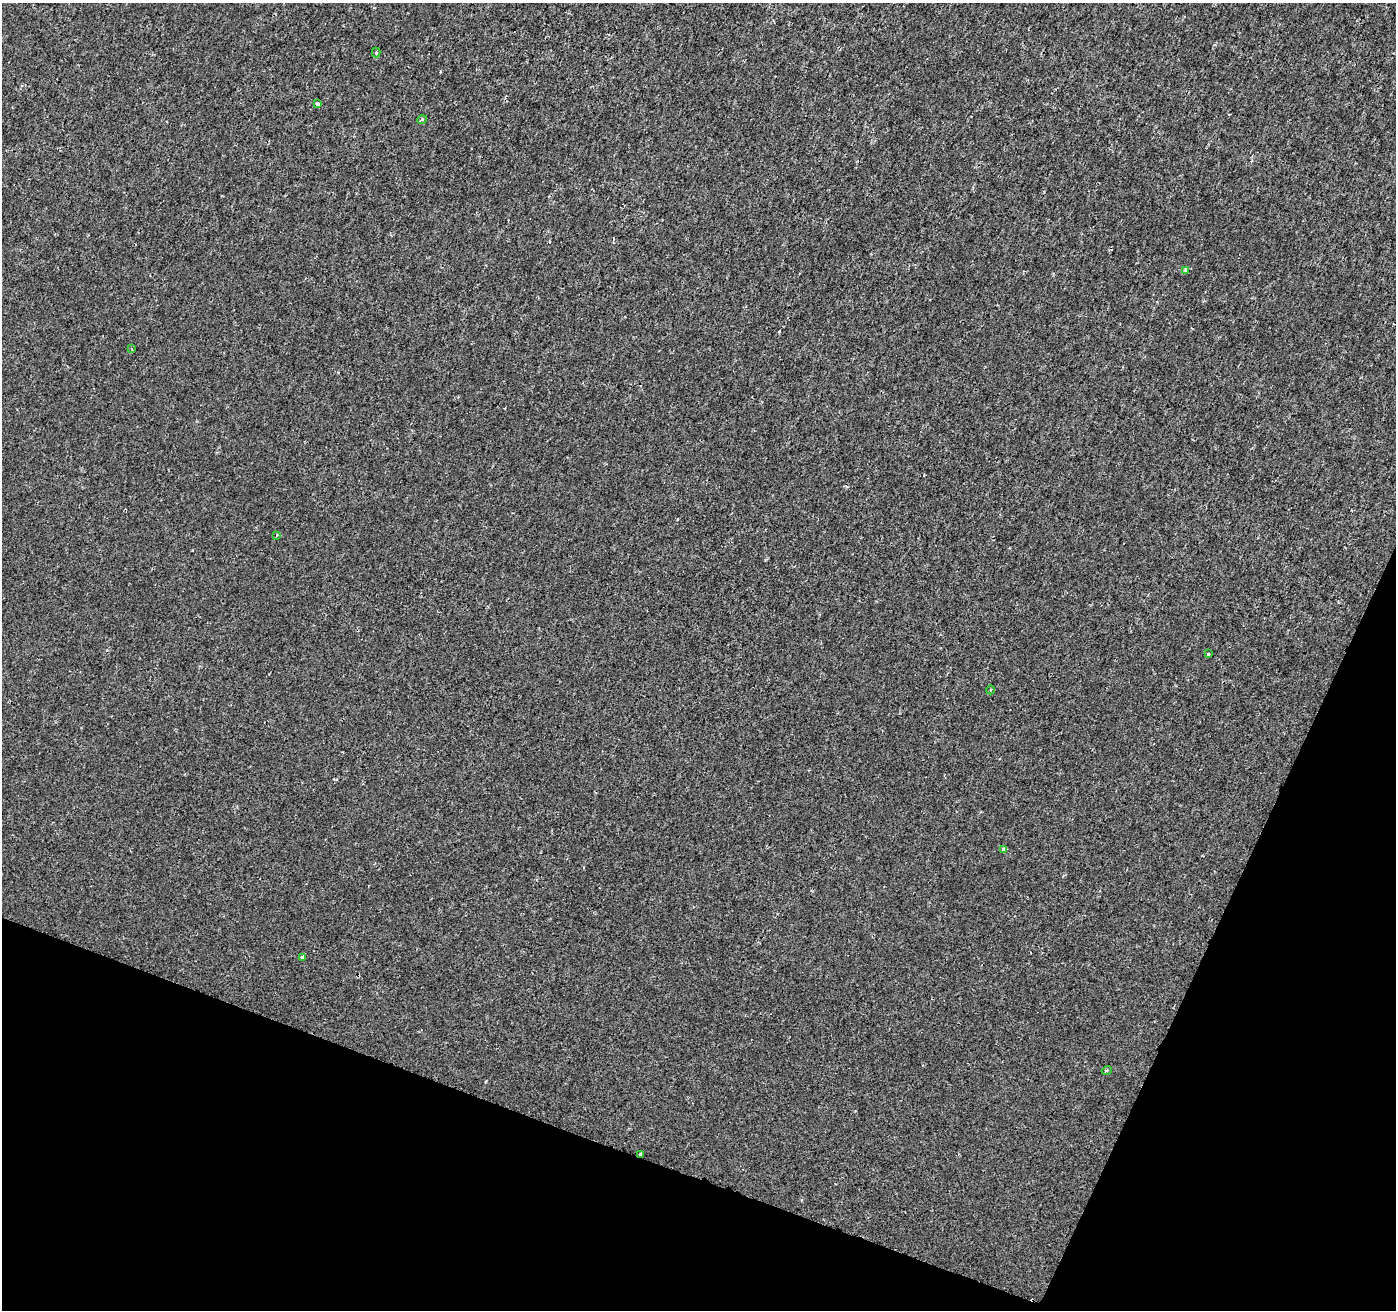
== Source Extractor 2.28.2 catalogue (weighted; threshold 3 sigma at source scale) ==
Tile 15 of 4 x 4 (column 3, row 4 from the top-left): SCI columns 2798-4191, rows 275-1582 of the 5588 x 5717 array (HDU 1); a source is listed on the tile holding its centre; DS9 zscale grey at full resolution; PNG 1398 x 1312 px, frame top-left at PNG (2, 3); each listed source drawn as its Kron ellipse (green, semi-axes under 4 px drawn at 4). Shown black and unused: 19% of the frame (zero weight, under 2 of 3 exposures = <1% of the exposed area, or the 3 px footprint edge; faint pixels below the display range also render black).
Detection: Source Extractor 2.28.2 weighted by HDU 2 'WHT'; one run over the whole footprint, this tile lists its part. Background -6.86e-05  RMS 0.0018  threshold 0.00829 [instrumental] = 3 sigma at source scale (4.5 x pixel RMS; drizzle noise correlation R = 1.50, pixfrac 1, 0.0396/0.0396 arcsec/px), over >= 5 px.
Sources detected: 12; all 12 listed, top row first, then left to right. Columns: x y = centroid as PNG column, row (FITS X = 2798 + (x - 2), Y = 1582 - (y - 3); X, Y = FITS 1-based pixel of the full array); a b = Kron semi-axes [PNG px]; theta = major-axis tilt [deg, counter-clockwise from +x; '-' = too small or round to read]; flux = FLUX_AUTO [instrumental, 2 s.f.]
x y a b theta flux
376 53 5 4 - 0.24
318 104 3 3 - 1.4
422 120 5 3 - 0.23
1185 270 4 4 - 0.6
131 349 4 3 - 0.25
277 535 4 3 - 0.18
1208 654 3 3 - 0.23
990 690 4 3 - 0.14
1004 849 4 3 - 1.1
302 957 4 4 - 0.23
1107 1070 5 3 - 0.2
641 1154 4 4 - 0.8
Overlapping masked pixels (flux is a lower limit): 1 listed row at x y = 641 1154